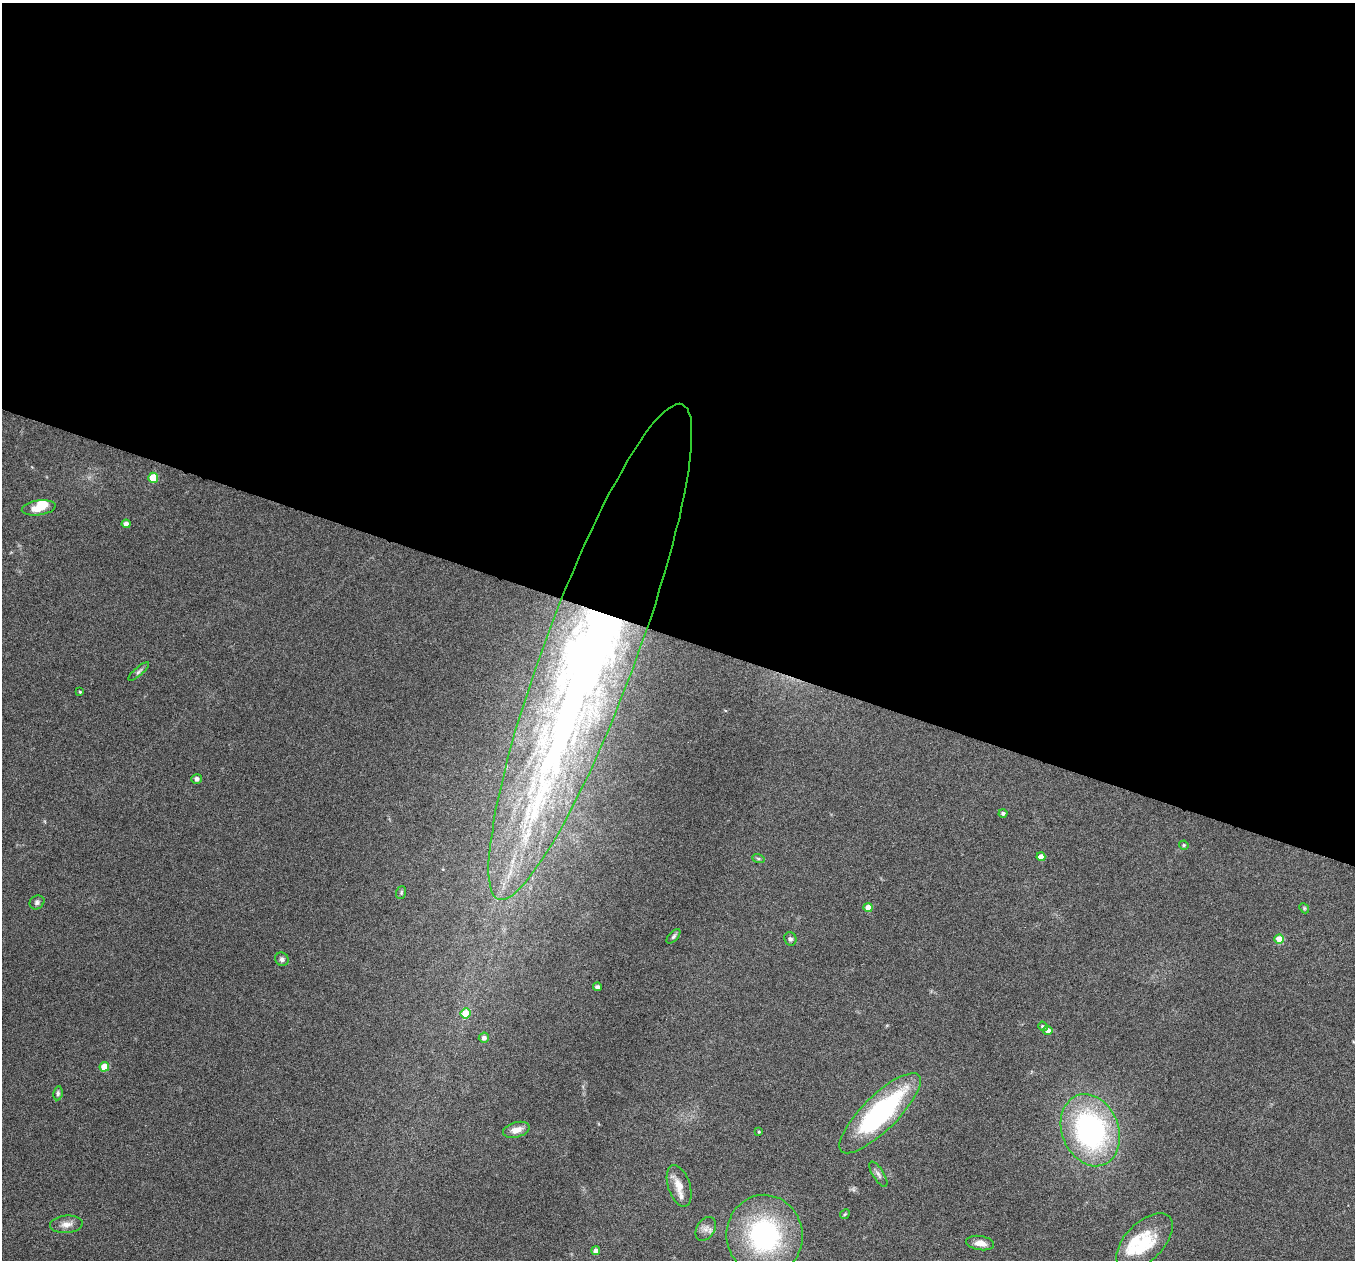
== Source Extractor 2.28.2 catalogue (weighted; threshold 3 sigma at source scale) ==
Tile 3 of 4 x 4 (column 3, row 1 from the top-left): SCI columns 2710-4062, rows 4040-5297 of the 5417 x 5429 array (HDU 1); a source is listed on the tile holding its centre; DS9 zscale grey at full resolution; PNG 1357 x 1262 px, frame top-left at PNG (2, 3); each listed source drawn as its Kron ellipse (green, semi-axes under 4 px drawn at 4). Shown black and unused: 51% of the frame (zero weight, under 4 of 8 exposures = <1% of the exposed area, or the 3 px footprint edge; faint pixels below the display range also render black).
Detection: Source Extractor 2.28.2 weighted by HDU 2 'WHT'; one run over the whole footprint, this tile lists its part. Background 0.0761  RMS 0.0044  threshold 0.018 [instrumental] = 3 sigma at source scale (4.09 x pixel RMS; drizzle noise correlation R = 1.36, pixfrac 0.8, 0.05/0.05 arcsec/px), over >= 5 px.
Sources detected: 46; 1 inside a brighter object's white glare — neither listed nor drawn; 6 inside a brighter listed object's ellipse — not listed separately; the other 39 listed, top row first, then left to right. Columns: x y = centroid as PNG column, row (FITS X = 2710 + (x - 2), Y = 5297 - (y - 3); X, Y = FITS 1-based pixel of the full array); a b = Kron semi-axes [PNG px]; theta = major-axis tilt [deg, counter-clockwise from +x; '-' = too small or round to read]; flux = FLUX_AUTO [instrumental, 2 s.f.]
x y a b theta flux
153 478 5 5 - 13
39 508 17 7 8 5.6
126 524 4 4 - 2.9
590 652 264 46 70 530
139 671 13 4 41 1
80 692 3 3 - 0.4
196 779 5 4 - 1.5
1003 813 4 4 - 0.93
1184 845 5 4 - 0.52
1041 857 4 4 - 3.2
758 858 6 4 -20 0.57
401 892 6 5 - 0.61
37 902 8 6 34 1.1
868 908 4 4 - 4.7
1304 908 5 4 - 0.5
673 936 9 4 48 0.81
790 939 7 6 - 1.1
1279 939 5 4 - 5.8
282 959 7 6 - 1.3
597 987 4 4 - 1
465 1013 5 5 - 9.3
1043 1026 5 4 - 0.89
1048 1031 5 4 - 2.7
484 1038 5 5 - 1.6
104 1067 5 4 - 8.6
58 1093 7 4 81 0.77
880 1113 54 17 45 65
516 1130 14 7 15 3.7
1090 1130 37 28 -68 82
759 1132 4 3 - 0.44
878 1174 14 5 -58 1.6
679 1186 22 11 -72 5
845 1214 5 4 - 0.45
66 1224 16 8 5 3
706 1229 13 9 56 2.6
764 1235 40 38 -84 63
1144 1242 35 19 45 19
980 1243 14 7 -9 3
596 1250 4 4 - 1.8
Overlapping masked pixels (flux is a lower limit): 1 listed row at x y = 590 652